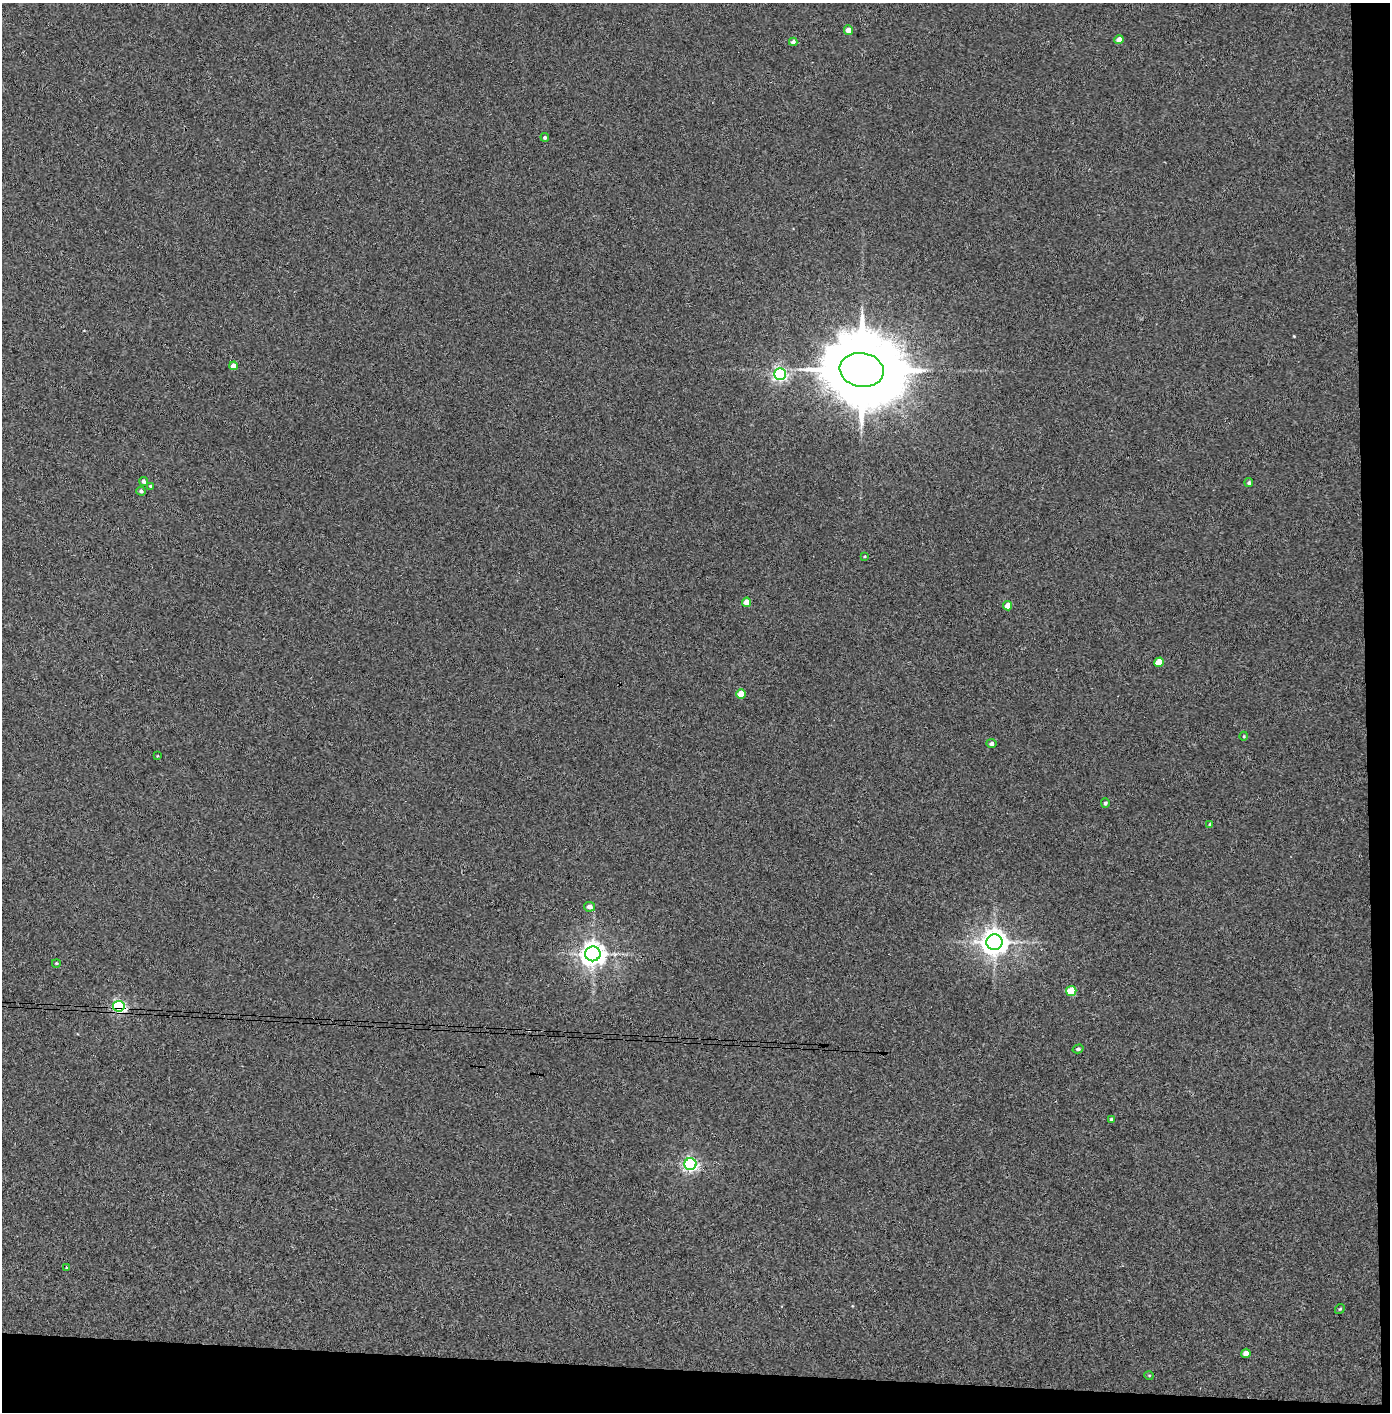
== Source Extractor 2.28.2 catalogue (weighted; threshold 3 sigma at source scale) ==
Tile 9 of 3 x 3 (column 3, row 3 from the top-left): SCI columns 2855-4242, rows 5-1414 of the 4321 x 4242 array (HDU 1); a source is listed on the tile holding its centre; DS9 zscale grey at full resolution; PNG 1392 x 1414 px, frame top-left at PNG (2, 3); each listed source drawn as its Kron ellipse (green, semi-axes under 4 px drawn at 4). Shown black and unused: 5% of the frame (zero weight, under 3 of 4 exposures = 6% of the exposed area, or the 3 px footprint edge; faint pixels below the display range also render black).
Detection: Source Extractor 2.28.2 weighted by HDU 2 'WHT'; one run over the whole footprint, this tile lists its part. Background 0.0767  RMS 0.0062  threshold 0.0277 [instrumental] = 3 sigma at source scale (4.5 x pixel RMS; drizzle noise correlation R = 1.50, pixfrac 1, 0.05/0.05 arcsec/px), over >= 5 px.
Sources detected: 34; all 34 listed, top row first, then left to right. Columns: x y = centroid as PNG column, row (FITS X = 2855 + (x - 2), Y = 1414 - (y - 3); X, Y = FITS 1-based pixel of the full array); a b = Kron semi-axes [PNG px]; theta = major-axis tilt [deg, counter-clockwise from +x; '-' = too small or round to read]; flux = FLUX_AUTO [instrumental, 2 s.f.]
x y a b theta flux
848 30 4 4 - 4.4
1119 40 4 4 - 4.6
793 42 4 4 - 2
545 137 4 4 - 0.96
234 366 4 4 - 5.6
862 370 22 17 -9 8500
780 374 6 5 - 150
143 481 4 4 - 1.7
1249 483 4 4 - 1.1
150 486 4 4 - 0.67
141 491 4 4 - 1.4
865 556 4 3 - 0.51
747 602 4 4 - 6.1
1008 606 4 4 - 6.6
1159 662 5 4 - 12
741 694 5 5 - 11
1244 736 4 3 - 0.51
991 744 5 4 - 1.9
157 756 4 2 - 0.4
1105 803 4 4 - 1.2
1210 824 4 4 - 0.8
589 907 5 5 - 3.6
994 942 8 7 - 670
593 954 7 7 - 540
56 963 4 3 - 0.68
1071 991 5 5 - 17
119 1006 6 5 - 110
1078 1049 5 4 - 1.3
1111 1119 3 3 - 0.72
690 1164 6 6 - 140
66 1268 3 3 - 1.1
1340 1309 5 4 - 0.74
1246 1353 5 4 - 4.3
1149 1375 5 3 - 0.5
Overlapping masked pixels (flux is a lower limit): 1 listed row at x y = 119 1006